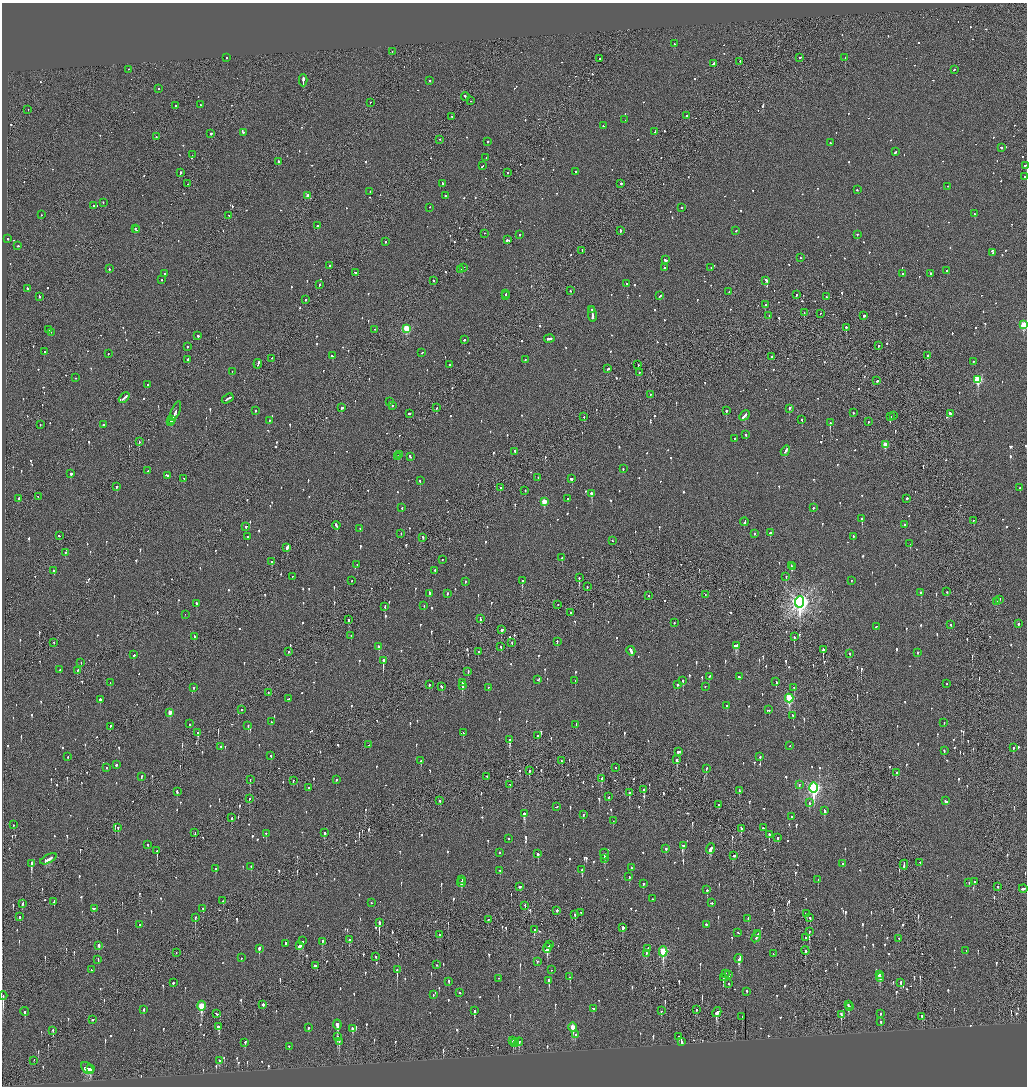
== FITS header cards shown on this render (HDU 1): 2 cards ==
NAXIS1  =                 2050
NAXIS2  =                 2168

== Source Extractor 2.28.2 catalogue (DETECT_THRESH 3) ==
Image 2050 x 2168 px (HDU 1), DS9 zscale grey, zoomed out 1/2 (1 PNG px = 2 x 2 image px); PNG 1029 x 1088 px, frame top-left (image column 2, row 2168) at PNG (2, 3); each listed source drawn as its Kron ellipse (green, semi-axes under 4 px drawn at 4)
Background -0.0949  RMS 0.077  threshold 0.23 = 3 sigma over >= 5 px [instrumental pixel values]
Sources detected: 1354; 40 cannot appear on this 1/2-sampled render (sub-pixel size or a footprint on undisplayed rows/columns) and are neither listed nor drawn; of the other 1314, the 500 brightest by FLUX_AUTO listed and drawn (814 fainter detections omitted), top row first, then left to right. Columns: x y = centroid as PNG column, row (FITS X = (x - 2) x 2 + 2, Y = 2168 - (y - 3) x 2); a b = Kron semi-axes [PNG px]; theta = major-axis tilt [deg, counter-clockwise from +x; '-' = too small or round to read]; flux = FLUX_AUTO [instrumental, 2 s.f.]
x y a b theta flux
674 44 2 2 - 56
392 52 2 1 - 140
226 58 3 2 - 87
800 58 2 2 - 130
845 58 2 1 - 280
600 59 2 2 - 210
740 62 2 2 - 63
714 64 3 2 - 200
128 70 2 2 - 71
954 70 2 2 - 83
303 81 6 2 -89 360
430 81 2 2 - 190
158 89 2 2 - 53
465 97 4 2 - 150
471 101 2 1 - 120
370 103 2 2 - 58
200 105 2 2 - 66
175 106 2 2 - 78
28 110 2 1 - 140
687 116 2 2 - 63
452 117 2 2 - 55
625 120 2 2 - 100
603 126 2 2 - 65
655 132 3 2 - 170
243 133 2 2 - 76
211 134 2 2 - 230
156 137 2 2 - 61
440 140 2 2 - 56
487 142 2 2 - 520
830 143 2 2 - 56
1001 148 3 2 - 170
896 152 3 2 - 110
192 155 2 1 - 210
486 158 2 2 - 53
279 162 3 2 - 180
482 166 2 2 - 85
1025 166 2 2 - 110
575 172 2 2 - 76
180 173 3 2 - 120
508 173 2 2 - 70
1024 177 2 1 - 92
188 184 2 1 - 56
442 184 2 2 - 95
621 184 2 2 - 170
948 186 2 2 - 55
857 190 2 2 - 53
370 191 2 2 - 52
308 196 3 2 - 190
445 196 2 2 - 95
103 203 2 2 - 68
93 206 2 2 - 68
429 208 2 2 - 54
682 208 2 2 - 53
974 214 2 2 - 310
41 215 2 2 - 84
229 216 2 1 - 56
318 226 3 2 - 100
135 229 2 1 - 260
136 230 2 2 - 150
620 231 3 1 - 110
735 231 2 2 - 69
484 234 2 1 - 52
520 235 2 2 - 68
857 235 2 2 - 120
8 239 2 2 - 130
507 240 3 2 - 310
386 242 2 2 - 190
18 246 2 1 - 160
582 251 2 1 - 82
992 253 2 2 - 68
800 258 2 2 - 70
665 260 3 2 - 250
329 266 2 2 - 120
463 268 3 1 - 170
664 268 2 2 - 74
711 268 2 2 - 53
109 269 2 2 - 110
460 270 3 2 - 200
947 271 2 2 - 290
355 273 3 2 - 130
164 274 2 2 - 71
902 274 2 2 - 120
931 274 3 2 - 110
162 280 2 2 - 64
433 281 2 2 - 300
766 281 4 2 - 150
627 284 2 2 - 69
319 285 3 2 - 110
28 289 3 2 - 120
571 291 2 2 - 95
729 292 2 2 - 74
506 294 2 1 - 73
796 295 2 2 - 130
505 296 3 2 - 88
660 296 3 2 - 87
39 297 3 2 - 86
826 297 2 2 - 85
305 300 2 2 - 62
765 305 2 2 - 360
592 310 2 1 - 64
804 313 2 1 - 110
820 314 2 1 - 52
592 315 8 2 -83 330
769 316 2 2 - 76
864 316 2 2 - 410
1024 325 3 3 - 820
846 328 2 2 - 300
407 329 3 3 - 920
48 330 2 2 - 130
375 330 2 1 - 62
51 333 2 1 - 53
198 336 2 2 - 100
549 339 5 2 - 170
464 340 2 2 - 68
878 346 2 2 - 52
187 347 2 2 - 120
44 352 2 2 - 59
422 353 2 1 - 59
108 354 2 2 - 53
332 356 3 2 - 100
928 356 3 2 - 380
772 357 2 2 - 59
272 359 2 2 - 74
188 360 4 2 - 220
525 360 2 2 - 110
974 362 2 2 - 54
258 364 5 2 - 210
450 365 2 2 - 87
638 365 2 2 - 66
608 369 3 2 - 100
232 372 2 1 - 81
639 373 2 1 - 93
75 378 2 2 - 73
978 380 4 3 - 1200
877 381 2 2 - 82
147 385 2 2 - 60
650 395 2 1 - 65
124 398 6 2 45 210
228 399 6 2 33 240
390 402 2 2 - 55
393 406 2 2 - 79
342 408 3 2 - 170
437 408 2 2 - 140
789 409 2 2 - 200
255 411 2 2 - 170
726 411 2 2 - 160
175 412 10 2 66 380
853 413 2 2 - 60
409 414 2 2 - 480
950 414 3 2 - 190
744 416 6 2 47 410
893 416 2 2 - 120
584 417 2 2 - 66
890 417 2 1 - 270
172 420 4 2 - 300
802 420 2 2 - 88
269 421 2 2 - 80
171 422 3 2 - 120
868 422 2 2 - 53
830 423 3 2 - 330
40 425 2 2 - 73
103 425 2 2 - 200
746 435 2 2 - 98
734 439 2 2 - 110
139 442 2 2 - 130
885 445 3 3 - 300
785 451 5 2 - 230
515 452 3 2 - 100
400 455 3 1 - 140
398 457 3 2 - 210
410 457 3 2 - 94
623 469 2 2 - 70
148 471 2 2 - 62
71 474 2 2 - 300
167 476 3 2 - 140
538 478 2 1 - 71
184 479 2 2 - 60
572 479 2 2 - 260
420 481 2 2 - 160
116 487 2 2 - 290
500 488 2 2 - 67
1020 488 2 2 - 180
525 491 2 2 - 58
591 494 2 2 - 420
38 497 2 2 - 52
19 499 2 2 - 220
568 499 2 2 - 72
907 499 2 2 - 320
544 502 3 3 - 340
402 508 2 2 - 180
813 508 2 2 - 140
862 519 2 2 - 310
973 521 2 2 - 65
744 522 4 2 - 140
904 525 2 2 - 120
336 526 4 2 - 170
246 527 2 2 - 130
360 529 2 2 - 55
770 533 2 2 - 230
401 534 2 2 - 56
755 534 2 2 - 120
59 536 2 2 - 140
247 537 2 2 - 77
853 537 3 2 - 150
423 538 2 2 - 110
612 541 2 2 - 55
910 544 2 1 - 63
287 548 3 2 - 230
65 553 2 2 - 65
562 558 3 2 - 110
442 560 2 2 - 54
272 562 2 2 - 96
357 565 2 2 - 63
791 566 2 2 - 64
792 567 3 2 - 71
53 571 2 2 - 82
435 571 2 2 - 92
292 577 2 2 - 150
786 577 2 2 - 140
579 578 2 1 - 230
352 581 2 1 - 60
522 581 2 2 - 110
851 581 2 2 - 60
465 582 2 2 - 220
587 587 2 1 - 120
947 592 2 2 - 59
921 593 2 2 - 150
430 594 4 2 - 120
447 594 2 2 - 86
705 595 3 1 - 54
649 596 2 1 - 75
999 600 3 2 - 91
800 602 6 4 87 8400
997 602 3 2 - 91
196 604 3 2 - 110
558 605 2 2 - 72
424 606 2 2 - 62
385 607 3 2 - 54
571 613 2 2 - 78
185 615 2 1 - 63
480 619 4 2 - 140
348 620 3 2 - 120
674 623 2 2 - 67
1018 624 2 2 - 200
951 625 2 2 - 65
876 627 2 2 - 76
501 630 3 2 - 310
351 636 2 1 - 71
194 637 2 2 - 270
794 637 3 2 - 320
557 642 3 2 - 100
54 643 2 2 - 59
512 643 2 1 - 71
737 646 4 3 - 520
379 647 3 2 - 170
501 647 3 2 - 120
823 650 3 2 - 350
631 651 5 2 - 190
289 652 2 2 - 56
478 652 2 2 - 68
918 653 2 2 - 80
849 654 2 2 - 65
134 655 2 2 - 96
383 661 3 2 - 910
81 663 2 1 - 87
60 670 2 2 - 64
77 671 2 2 - 89
468 672 3 2 - 77
709 677 2 2 - 64
739 677 2 2 - 120
538 680 3 2 - 88
575 681 2 2 - 130
683 681 3 2 - 260
776 682 3 2 - 130
110 683 2 1 - 53
462 683 2 2 - 290
946 684 2 2 - 83
429 685 3 2 - 60
678 685 2 2 - 85
462 686 4 2 - 160
442 687 3 2 - 100
705 687 2 2 - 61
194 688 2 2 - 56
488 688 2 2 - 63
794 688 2 1 - 53
268 693 2 2 - 130
789 698 4 3 - 1300
288 699 2 2 - 60
100 700 2 2 - 1900
727 706 2 2 - 200
241 710 2 1 - 83
768 710 3 2 - 68
170 713 3 2 - 180
793 716 2 2 - 82
271 722 2 2 - 65
944 723 2 2 - 60
190 724 2 2 - 110
576 725 2 2 - 74
248 726 2 2 - 120
110 727 3 2 - 100
198 733 3 2 - 250
463 733 2 2 - 60
537 736 3 2 - 170
510 740 3 2 - 480
369 745 3 2 - 130
790 746 2 2 - 67
221 747 2 2 - 63
1013 748 2 2 - 65
944 751 3 2 - 58
679 752 4 2 - 150
271 756 2 2 - 59
68 757 2 2 - 82
760 757 2 2 - 150
677 760 4 2 - 140
421 761 2 2 - 96
561 761 3 2 - 150
116 765 3 2 - 78
107 768 2 2 - 60
616 768 2 1 - 95
706 769 2 2 - 54
529 771 2 2 - 78
896 773 2 2 - 280
141 777 3 2 - 86
487 777 2 2 - 80
602 779 4 2 - 300
250 780 2 1 - 170
336 780 2 2 - 60
293 781 2 2 - 71
510 785 2 2 - 86
799 785 2 2 - 74
308 788 2 2 - 78
813 788 5 4 - 3800
644 790 3 2 - 97
739 791 3 2 - 64
177 792 3 2 - 160
629 793 3 2 - 200
609 797 2 2 - 69
249 799 3 1 - 66
440 801 2 2 - 67
946 801 3 2 - 150
809 803 4 2 - 72
719 805 2 2 - 62
556 807 3 2 - 92
824 811 4 2 - 150
524 814 3 2 - 350
583 815 2 2 - 55
791 817 2 2 - 77
231 818 3 2 - 120
613 821 2 1 - 78
14 825 2 1 - 130
118 828 2 1 - 190
763 828 2 2 - 53
741 829 3 2 - 310
195 833 3 1 - 55
324 833 3 2 - 230
266 834 3 2 - 58
769 835 3 2 - 140
778 838 3 2 - 130
508 839 2 2 - 100
148 845 3 2 - 68
683 846 3 2 - 55
666 849 3 2 - 57
710 849 5 2 - 290
157 851 4 2 - 190
500 853 2 2 - 68
538 854 2 2 - 550
604 854 5 2 - 140
734 856 3 2 - 58
48 859 9 3 28 300
605 859 3 2 - 62
920 863 2 2 - 230
31 864 4 2 - 340
842 864 2 2 - 69
904 865 5 2 - 180
251 867 2 2 - 84
631 868 2 2 - 56
215 869 3 2 - 79
582 870 3 2 - 180
500 871 4 2 - 64
629 877 3 2 - 110
462 880 2 2 - 130
818 880 3 2 - 100
974 882 2 2 - 130
461 883 4 2 - 230
969 883 2 2 - 90
643 884 3 2 - 100
520 887 2 2 - 79
998 887 2 2 - 78
1023 889 4 2 - 120
707 890 2 2 - 490
652 899 2 2 - 53
223 901 2 2 - 70
54 902 3 2 - 110
371 903 2 2 - 200
711 903 3 2 - 140
22 904 3 2 - 86
525 906 3 1 - 120
94 909 2 2 - 270
203 909 3 2 - 52
557 911 2 2 - 660
581 913 2 2 - 100
806 914 3 2 - 240
575 915 3 2 - 130
20 917 3 2 - 100
195 918 3 2 - 100
810 918 2 2 - 280
748 919 2 1 - 56
488 920 2 2 - 84
379 923 3 2 - 970
139 925 2 2 - 54
706 925 2 2 - 150
622 928 2 2 - 2800
534 930 3 2 - 74
809 932 3 1 - 130
738 933 3 2 - 67
758 934 3 1 - 100
439 935 2 2 - 99
756 937 6 2 56 190
805 938 2 2 - 79
899 939 3 2 - 53
349 940 2 2 - 210
303 941 2 2 - 290
322 942 3 2 - 69
286 944 3 2 - 96
550 945 3 1 - 94
99 946 4 2 - 74
299 946 4 2 - 400
547 948 5 2 - 530
259 949 3 2 - 290
648 949 3 2 - 140
805 951 4 2 - 150
966 951 2 2 - 57
663 952 5 3 - 1100
176 953 2 1 - 57
646 954 3 2 - 130
773 954 2 2 - 64
376 957 2 1 - 61
241 958 2 2 - 88
739 959 4 2 - 240
98 960 3 2 - 53
537 962 2 2 - 56
436 965 2 2 - 70
316 966 4 2 - 87
91 970 3 2 - 88
397 970 4 2 - 320
551 970 2 2 - 77
725 974 2 2 - 140
729 975 3 2 - 88
879 975 4 2 - 210
570 977 3 2 - 89
723 978 3 2 - 320
880 978 4 2 - 240
498 979 2 1 - 70
549 981 3 2 - 190
449 982 2 2 - 84
173 983 2 2 - 170
901 983 3 2 - 86
729 984 2 2 - 57
747 992 2 2 - 58
460 993 2 2 - 110
433 995 2 2 - 78
3 996 4 1 - 310
263 1005 2 2 - 260
848 1005 2 2 - 100
202 1006 5 3 - 730
849 1007 3 2 - 89
594 1009 4 2 - 190
144 1010 3 2 - 87
697 1010 4 1 - 86
474 1011 4 2 - 140
661 1011 2 2 - 280
25 1012 4 2 - 78
717 1013 5 3 - 370
216 1014 3 2 - 100
880 1014 3 2 - 55
841 1015 3 2 - 370
742 1017 3 2 - 73
922 1017 3 2 - 89
93 1020 2 1 - 81
881 1022 2 2 - 63
337 1025 5 2 - 670
219 1027 3 2 - 480
308 1028 2 2 - 240
573 1028 5 3 - 350
352 1029 3 2 - 150
53 1031 4 2 - 110
575 1035 3 2 - 62
337 1037 3 2 - 110
679 1037 3 2 - 70
513 1041 2 2 - 130
339 1042 2 2 - 56
519 1042 4 3 - 97
681 1042 3 2 - 240
245 1043 4 2 - 59
515 1043 5 2 - 84
289 1047 2 2 - 69
34 1061 3 1 - 52
219 1061 3 2 - 68
87 1068 7 5 -44 350
90 1069 3 3 - 340
At the frame edge (FLAGS 8, measured only in part): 2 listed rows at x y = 1025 166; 1024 325
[814 fainter detections neither listed nor drawn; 40 sub-pixel or undisplayed-footprint detections neither listed nor drawn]